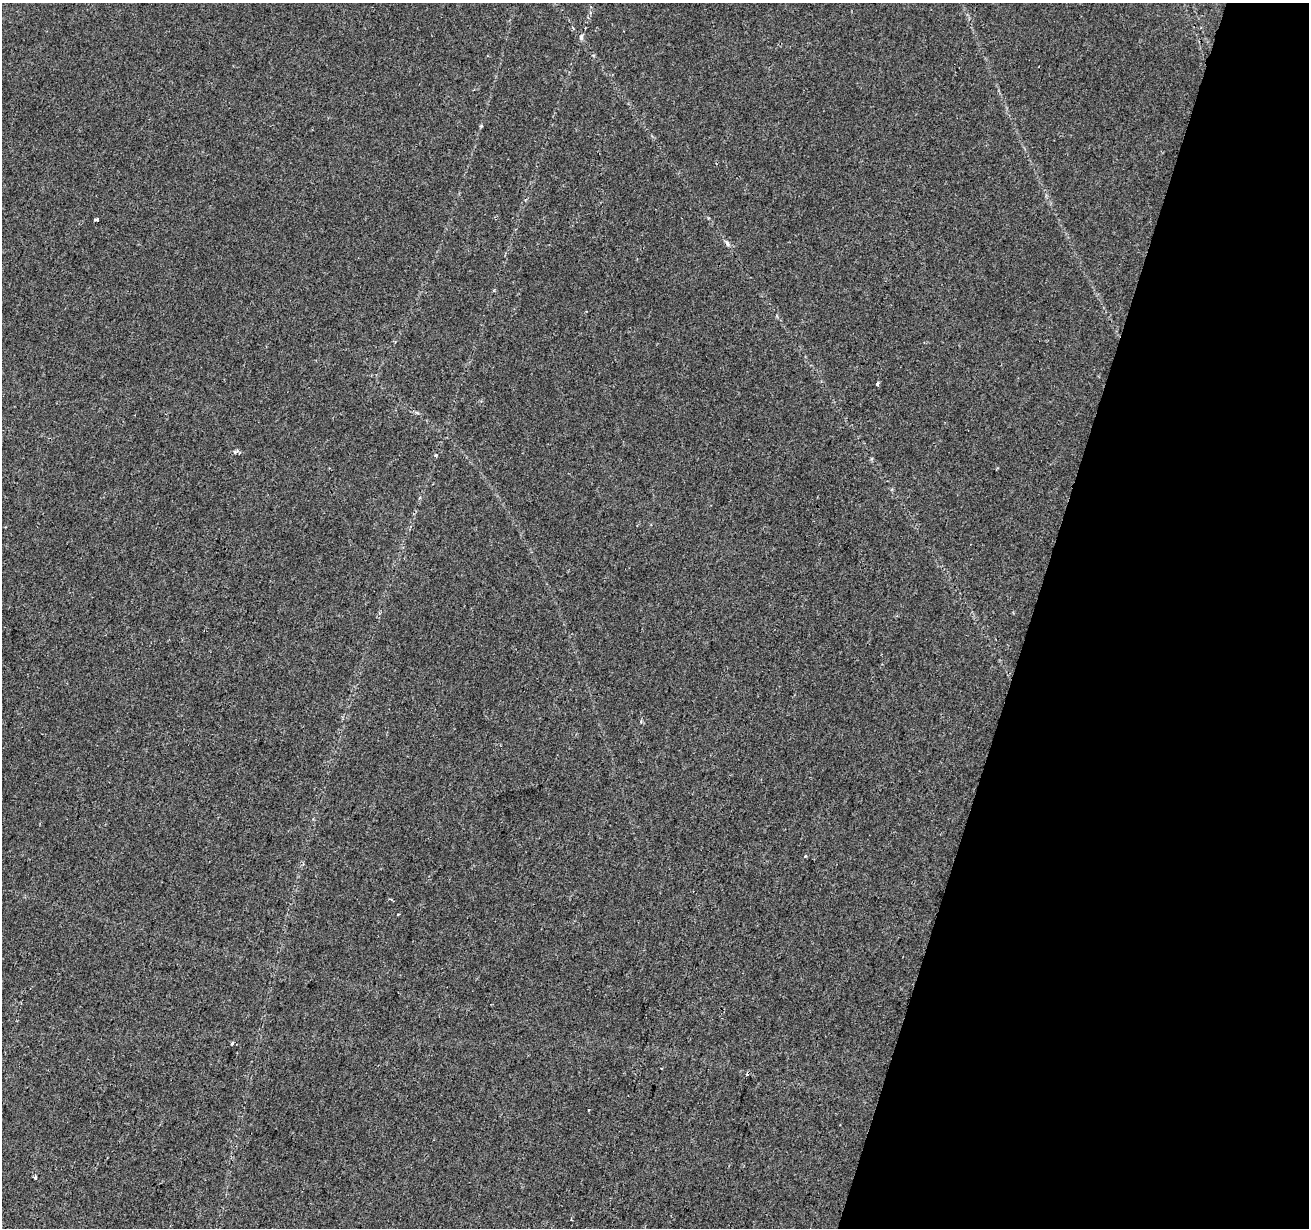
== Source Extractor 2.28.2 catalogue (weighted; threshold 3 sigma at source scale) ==
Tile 8 of 4 x 4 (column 4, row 2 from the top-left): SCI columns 3930-5236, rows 2741-3966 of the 5255 x 5425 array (HDU 1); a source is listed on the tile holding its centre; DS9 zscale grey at full resolution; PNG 1311 x 1230 px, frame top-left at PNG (2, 3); no overlay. Shown black and unused: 21% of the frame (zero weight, under 2 of 3 exposures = <1% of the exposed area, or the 3 px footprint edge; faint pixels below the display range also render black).
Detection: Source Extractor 2.28.2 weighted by HDU 2 'WHT'; one run over the whole footprint, this tile lists its part. Background 0.0227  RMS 0.0036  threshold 0.0163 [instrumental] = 3 sigma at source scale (4.5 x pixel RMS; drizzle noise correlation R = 1.50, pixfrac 1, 0.0396/0.0396 arcsec/px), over >= 5 px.
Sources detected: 12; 3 cosmic-ray / hot-pixel residue — not listed; the other 9 listed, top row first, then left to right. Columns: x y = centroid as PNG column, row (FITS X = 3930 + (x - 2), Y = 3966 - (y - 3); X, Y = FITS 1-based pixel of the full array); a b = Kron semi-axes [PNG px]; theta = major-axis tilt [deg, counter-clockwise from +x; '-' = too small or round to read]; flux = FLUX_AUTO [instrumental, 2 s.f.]
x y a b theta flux
581 37 8 5 76 0.8
97 220 4 3 - 2.5
727 243 8 4 -63 0.87
878 384 4 3 - 1.3
235 452 5 5 - 0.76
436 455 4 3 - 0.45
398 914 3 2 - 0.27
232 1043 3 3 - 0.69
35 1177 4 3 - 0.72